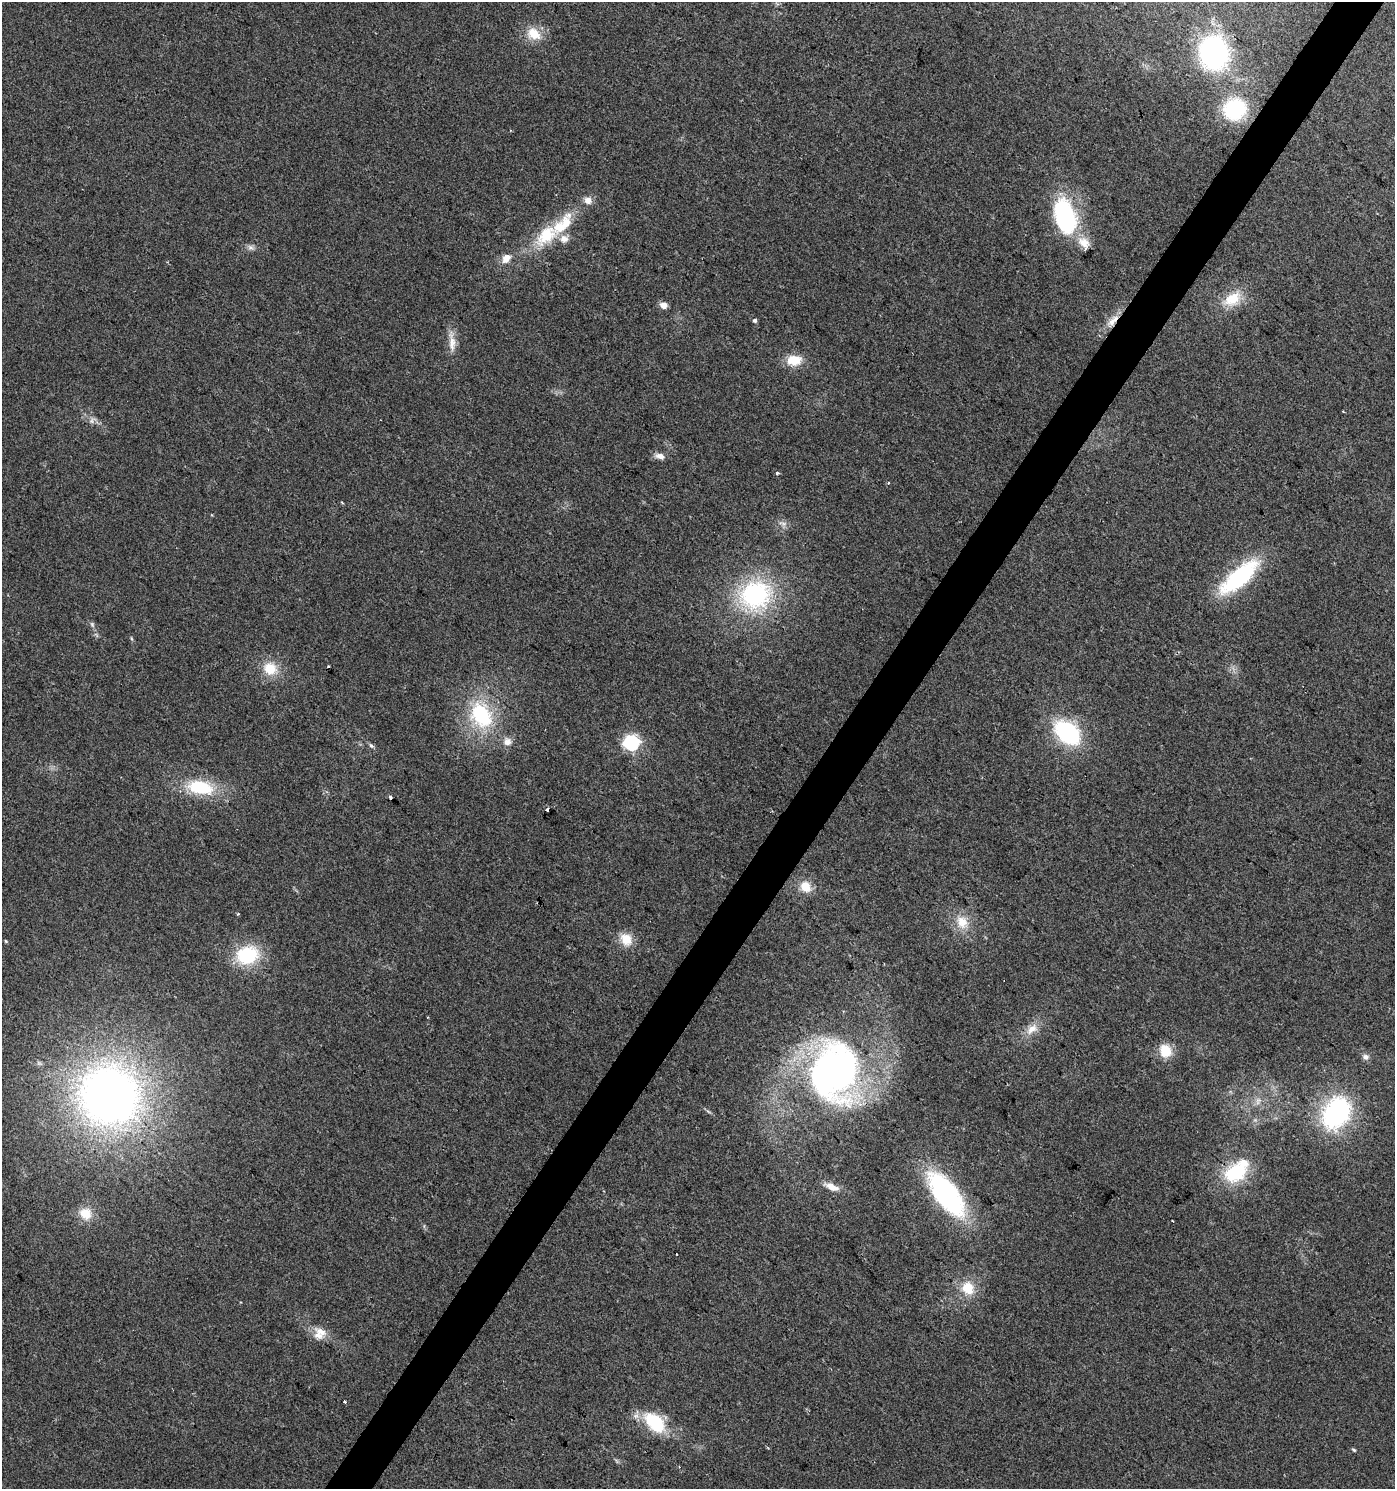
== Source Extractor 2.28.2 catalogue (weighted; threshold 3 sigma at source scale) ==
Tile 10 of 4 x 4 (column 2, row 3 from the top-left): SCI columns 1641-3033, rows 1488-2974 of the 6000 x 5953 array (HDU 1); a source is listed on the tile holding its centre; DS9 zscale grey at full resolution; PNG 1397 x 1491 px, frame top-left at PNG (2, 2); no overlay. Shown black and unused: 3% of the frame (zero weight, under 2 of 3 exposures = <1% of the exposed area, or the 3 px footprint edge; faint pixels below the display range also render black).
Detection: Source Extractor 2.28.2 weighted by HDU 2 'WHT'; one run over the whole footprint, this tile lists its part. Background 0.049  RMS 0.0067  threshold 0.0303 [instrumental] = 3 sigma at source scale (4.5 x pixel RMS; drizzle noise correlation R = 1.50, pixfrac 1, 0.0396/0.0396 arcsec/px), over >= 5 px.
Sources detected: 64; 2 cosmic-ray / hot-pixel residue — not listed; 5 inside a brighter listed object's ellipse — not listed separately; the other 57 listed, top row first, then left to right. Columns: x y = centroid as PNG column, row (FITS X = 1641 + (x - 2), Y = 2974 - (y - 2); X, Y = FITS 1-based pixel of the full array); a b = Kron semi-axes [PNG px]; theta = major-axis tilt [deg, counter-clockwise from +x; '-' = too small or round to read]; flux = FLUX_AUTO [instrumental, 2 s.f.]
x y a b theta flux
534 34 19 14 -35 14
1213 53 26 23 -79 140
1234 109 19 18 - 59
588 200 10 9 - 4.9
1065 217 39 20 -72 91
546 235 37 21 46 32
251 247 10 7 -17 2.6
506 258 10 8 49 7.2
1232 299 28 16 33 18
663 305 5 5 - 8.8
754 320 5 5 - 1.5
1113 320 21 9 49 8.6
452 342 31 8 -85 8.3
794 360 18 12 2 14
91 421 9 6 73 2.3
660 456 13 7 -14 4.3
777 473 4 4 - 1.3
888 483 4 2 - 0.55
342 502 5 2 - 0.62
783 524 13 6 -17 3.2
1239 577 44 16 41 76
755 595 36 31 20 92
92 624 9 5 -63 1.7
131 638 6 3 -72 0.8
328 666 3 3 - 0.96
270 669 19 16 -25 15
481 715 31 23 -62 56
1067 732 29 19 -40 68
507 742 12 11 - 5.3
631 743 6 6 - 180
371 745 7 5 -65 1.4
200 787 34 17 -9 36
390 797 4 3 - 3
547 810 4 3 - 3.3
805 887 14 12 -42 11
238 914 3 3 - 1
962 922 21 16 -54 14
626 939 17 14 -53 12
6 941 4 3 - 0.72
247 955 25 19 19 43
1032 1029 20 11 39 8.8
1165 1051 16 14 -68 13
1366 1057 9 8 - 2.9
834 1072 70 53 87 270
109 1095 67 63 -39 410
1258 1101 12 5 78 3.1
1336 1113 32 25 58 110
1235 1173 28 21 27 38
831 1187 22 8 -23 7
946 1194 45 20 -52 130
85 1213 16 15 - 11
1173 1221 3 2 - 0.55
968 1288 16 15 - 16
321 1331 23 9 -24 8.2
344 1401 3 3 - 3.2
655 1423 30 18 -47 34
1354 1450 5 4 - 1
Overlapping masked pixels (flux is a lower limit): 2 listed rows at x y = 1113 320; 1235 1173